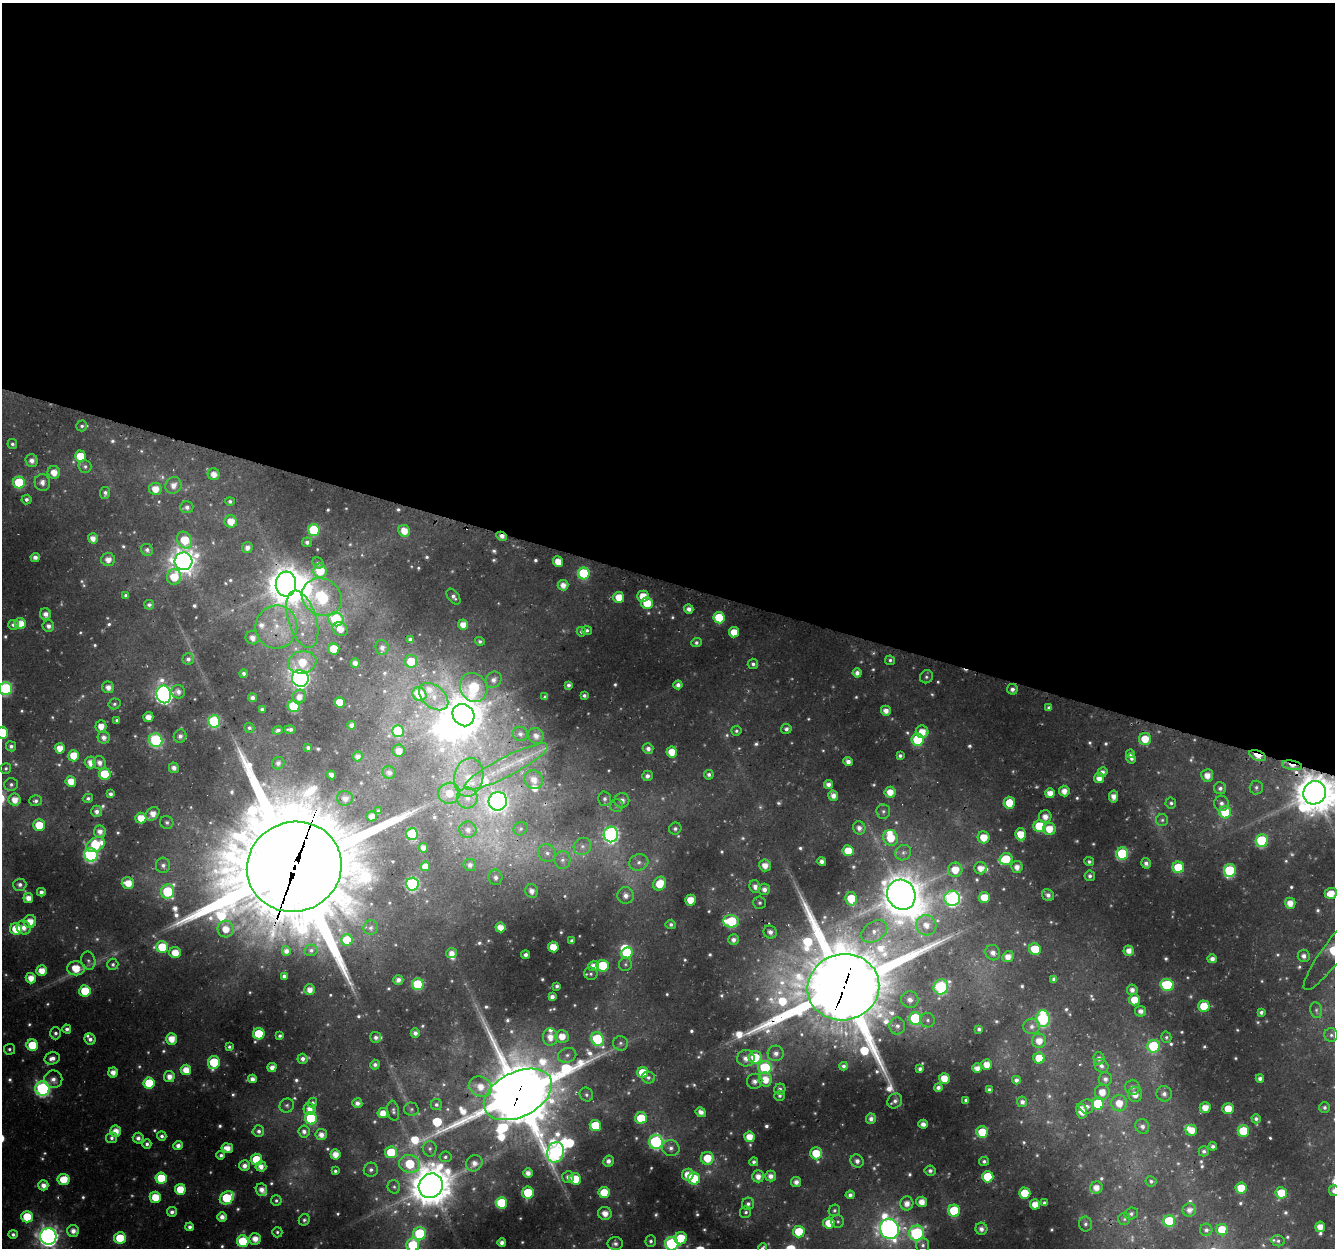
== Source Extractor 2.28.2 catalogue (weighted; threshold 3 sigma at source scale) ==
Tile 3 of 4 x 4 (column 3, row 1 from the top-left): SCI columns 2697-4029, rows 4063-5308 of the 5385 x 5585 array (HDU 1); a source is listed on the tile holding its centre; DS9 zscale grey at full resolution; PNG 1337 x 1250 px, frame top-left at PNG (2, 3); each listed source drawn as its Kron ellipse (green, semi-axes under 4 px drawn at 4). Shown black and unused: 47% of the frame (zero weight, under 3 of 4 exposures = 4% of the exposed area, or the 3 px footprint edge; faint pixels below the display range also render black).
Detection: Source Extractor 2.28.2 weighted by HDU 2 'WHT'; one run over the whole footprint, this tile lists its part. Background 0.0364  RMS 0.0059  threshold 0.0264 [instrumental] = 3 sigma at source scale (4.5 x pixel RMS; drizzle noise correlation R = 1.50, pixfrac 1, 0.0396/0.0396 arcsec/px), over >= 5 px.
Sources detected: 740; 56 too faint to see at this stretch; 4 inside a brighter object's white glare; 1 cosmic-ray / hot-pixel residue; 2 long thin detections or spike segments (spike, bleed or trail) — neither listed nor drawn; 20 inside a brighter listed object's ellipse — not listed separately; of the other 657, all 500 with FLUX_AUTO >= 1.39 (the completeness limit of this list) listed and drawn (157 fainter detections not listed), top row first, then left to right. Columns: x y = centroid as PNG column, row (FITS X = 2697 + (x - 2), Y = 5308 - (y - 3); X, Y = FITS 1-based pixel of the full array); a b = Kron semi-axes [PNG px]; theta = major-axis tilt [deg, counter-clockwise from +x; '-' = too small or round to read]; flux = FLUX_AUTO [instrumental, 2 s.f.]
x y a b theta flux
82 426 5 5 - 1.6
12 444 5 4 - 1.7
80 456 6 5 - 17
32 461 6 6 - 4.3
85 466 6 6 - 1.7
54 472 6 6 - 7.9
214 474 6 6 - 5.9
19 483 6 6 - 39
42 483 8 7 - 4.1
173 485 8 8 - 5.5
155 489 6 6 - 8.3
105 493 6 5 - 2.3
26 499 5 5 - 2
230 501 5 4 - 1.7
187 507 6 6 - 2.8
231 521 6 6 - 9.8
314 530 6 6 - 38
404 531 6 5 - 8.9
502 536 5 4 - 4
93 538 5 5 - 5.6
185 540 9 7 -56 20
307 542 5 5 - 2.2
247 548 5 5 - 3.8
147 550 6 5 - 2.2
35 557 4 4 - 3.9
108 559 7 7 - 5
183 561 9 9 - 650
558 561 5 5 - 9.1
318 563 6 5 - 1.5
320 571 7 6 - 21
584 573 6 6 - 42
174 577 8 7 - 17
286 584 12 10 85 1300
563 585 5 5 - 5
126 595 4 3 - 1.6
643 596 5 5 - 10
322 597 21 18 -31 68
453 597 9 5 -54 2.5
619 597 5 5 - 11
647 603 6 5 - 17
149 605 5 4 - 1.9
689 609 4 4 - 3.3
45 614 6 5 - 4.1
719 618 6 6 - 23
302 619 29 14 -73 21
336 619 7 7 - 49
20 624 6 5 - 13
463 624 5 5 - 7.4
13 625 5 5 - 2.4
48 626 6 5 - 3.3
276 627 21 21 - 25
340 629 8 6 -33 7
587 630 5 4 - 1.5
581 632 5 4 - 1.6
734 632 5 5 - 11
252 638 7 6 - 4.7
410 639 4 4 - 2.6
480 641 5 4 - 1.6
696 643 5 4 - 1.7
382 647 7 6 - 3.3
334 649 5 5 - 22
188 659 6 5 - 2.7
890 660 5 4 - 1.5
411 661 6 6 - 14
302 662 14 11 11 19
355 663 4 4 - 3.4
753 664 5 5 - 1.9
857 673 4 4 - 3
244 674 4 4 - 1.9
926 677 7 6 - 1.6
300 678 8 8 - 250
493 680 8 7 - 3.8
568 685 4 4 - 2.3
678 685 4 4 - 3
108 687 6 6 - 4.5
474 687 15 13 -56 59
6 688 6 6 - 73
1012 689 5 5 - 2.5
178 692 7 6 - 3.7
164 694 9 7 -79 270
419 694 7 6 - 17
584 696 4 4 - 1.6
299 697 7 6 - 5.2
434 697 17 11 -40 9.2
545 697 4 3 - 1.5
252 698 4 4 - 3.1
339 702 5 5 - 11
114 704 6 5 - 1.4
294 706 6 6 - 47
1049 708 4 4 - 1.8
262 710 4 3 - 1.6
886 711 5 5 - 4.5
463 715 12 10 -50 1300
148 717 5 5 - 5.5
117 720 4 3 - 1.5
214 721 6 6 - 66
351 725 4 4 - 2.9
101 726 6 5 - 6.9
249 728 5 5 - 1.6
290 729 5 3 - 2
786 729 5 5 - 2.3
278 730 5 4 - 1.8
398 731 6 6 - 46
736 731 5 5 - 1.4
922 732 6 6 - 9.8
2 733 6 5 - 31
520 734 7 7 - 2.5
180 736 7 6 - 2.8
536 736 8 7 - 4.5
104 737 6 6 - 3.7
1145 739 6 6 - 13
156 740 7 6 - 71
918 740 6 6 - 42
11 746 5 5 - 2.2
60 748 5 5 - 8.5
308 748 4 3 - 1.5
648 749 5 5 - 3.2
399 751 6 6 - 5.9
672 752 5 5 - 10
1130 754 4 4 - 2.2
1257 755 9 5 -22 15
74 756 5 5 - 14
358 756 5 5 - 3.2
900 756 4 4 - 1.7
1131 758 5 4 - 1.8
848 761 5 4 - 3.6
90 762 6 5 - 6.1
99 763 7 6 - 3.7
278 763 6 6 - 2.2
1292 765 10 4 -10 6.2
506 767 47 9 27 21
6 768 5 5 - 1.4
174 768 5 5 - 3.5
389 772 6 6 - 3.1
1102 772 5 4 - 3
105 774 6 5 - 35
332 775 4 4 - 3.2
709 775 5 5 - 2
1207 775 6 6 - 6.3
647 776 5 5 - 2.9
469 777 19 14 78 17
1099 778 5 5 - 5.4
534 780 10 9 - 6.6
71 782 5 5 - 9.9
11 784 7 6 - 2
828 784 4 4 - 3.4
1256 787 7 6 - 1.8
1220 788 6 6 - 2.3
1064 791 5 5 - 5.9
890 792 5 5 - 8.4
449 793 11 10 - 12
1050 793 5 5 - 6.4
1315 793 12 11 - 1900
110 794 4 4 - 2.2
833 796 5 5 - 4.3
1114 796 6 4 78 5.1
88 798 5 4 - 1.8
345 798 8 7 - 4.1
467 798 10 10 - 6.3
605 799 7 6 - 2.3
15 800 6 6 - 8
622 800 7 7 - 4.4
36 801 6 5 - 2.3
498 801 9 9 - 300
1009 803 6 5 - 14
1171 803 5 5 - 1.5
1221 803 7 7 - 3
617 806 6 6 - 1.7
97 811 6 5 - 3.2
379 811 4 3 - 1.7
883 811 7 7 - 1.9
1225 812 6 6 - 27
153 814 8 6 45 6.2
372 816 5 5 - 5.1
1045 817 6 6 - 5.5
141 818 5 5 - 10
1162 820 6 6 - 1.5
167 822 7 6 - 1.6
39 825 6 5 - 16
1040 826 6 6 - 35
859 828 6 6 - 3.6
520 829 7 6 - 1.8
675 829 6 6 - 1.9
1049 829 6 6 - 11
468 830 8 8 - 3.7
100 831 6 6 - 4.5
412 834 6 6 - 50
611 834 8 7 - 160
1020 834 6 5 - 13
984 837 6 6 - 12
891 838 8 7 - 15
1262 841 6 6 - 55
96 845 10 6 25 32
582 846 9 8 - 3.7
424 848 4 4 - 4.9
848 851 5 5 - 14
547 853 9 8 - 4.1
903 853 8 7 - 2.2
1122 854 6 6 - 49
91 855 7 6 - 110
1006 859 6 6 - 21
562 860 9 8 - 3.5
822 861 4 4 - 3.2
639 862 9 8 - 3.8
1089 862 5 4 - 1.6
1146 863 5 4 - 2.6
163 865 7 7 - 3
470 865 6 6 - 3.1
765 865 6 6 - 6.6
425 866 5 4 - 5.7
294 867 48 45 20 18000
1017 867 6 5 - 5
1178 867 6 5 - 24
980 868 6 6 - 6
955 870 7 7 - 11
1230 871 6 6 - 54
1090 876 5 5 - 2
496 877 8 7 - 3
128 883 6 5 - 11
412 884 6 6 - 88
660 884 7 6 - 15
20 885 6 6 - 2.5
755 886 6 5 - 3.5
764 889 6 5 - 3.5
168 891 7 6 - 48
532 891 7 6 - 4.4
41 892 4 4 - 2.6
1331 893 6 5 - 9.6
626 895 8 8 - 4.6
901 895 15 14 - 1700
1048 895 6 5 - 2.8
984 897 5 5 - 14
28 898 5 5 - 5.9
952 898 8 7 - 140
851 899 7 5 -78 19
691 900 5 5 - 11
760 903 6 6 - 1.5
1290 903 5 5 - 6.9
30 921 6 6 - 8.2
731 921 8 6 -2 44
671 924 5 4 - 1.8
926 925 10 10 - 8.4
24 927 7 6 - 5
500 927 5 5 - 7.9
371 928 7 7 - 2.3
16 929 6 5 - 17
225 929 8 8 - 9.5
874 931 14 9 33 6.3
770 932 7 6 - 3.1
347 940 6 5 - 24
733 940 5 5 - 3.2
572 941 3 3 - 1.5
162 947 6 5 - 24
553 947 5 5 - 13
1035 949 6 5 - 22
311 950 6 5 - 1.6
1334 950 49 10 53 48
286 951 5 4 - 3.4
1129 951 5 5 - 5.6
175 953 6 5 - 11
452 953 5 5 - 4.7
627 953 6 5 - 26
993 953 8 7 - 4.4
526 955 4 4 - 2.2
1304 956 6 6 - 3.4
1008 957 6 5 - 6.2
1212 959 4 4 - 3.2
88 961 9 7 -76 2.5
113 964 6 5 - 1.7
625 964 6 6 - 1.5
594 966 5 5 - 5.7
603 966 6 6 - 34
76 968 9 7 1 14
42 971 5 5 - 9.3
591 974 7 6 - 1.5
284 976 4 4 - 1.9
31 978 5 5 - 8
1054 979 4 4 - 2.4
398 980 5 5 - 3.1
418 984 6 6 - 36
1167 985 7 6 - 45
557 986 4 3 - 1.5
843 987 36 33 14 9100
941 987 8 7 - 87
310 990 5 5 - 5.8
1132 990 5 5 - 3.7
85 991 5 5 - 23
552 997 4 4 - 3.2
910 1000 9 8 - 4.3
1134 1000 5 5 - 12
1204 1006 5 5 - 18
1316 1010 8 6 -78 1.6
1141 1011 5 5 - 3.7
1261 1012 4 4 - 2.1
915 1018 6 6 - 41
1043 1019 8 6 -87 79
928 1020 7 7 - 2.1
897 1026 8 8 - 3
1032 1026 8 7 - 3.1
67 1029 4 4 - 2.3
979 1029 4 4 - 1.7
55 1033 6 5 - 1.9
415 1033 5 4 - 3
259 1034 5 5 - 30
1331 1035 7 7 - 2
280 1036 4 3 - 1.5
562 1036 6 6 - 8.6
376 1037 5 5 - 2.4
550 1037 9 7 -86 6.9
1166 1037 6 5 - 1.4
90 1039 6 5 - 2.6
171 1039 6 5 - 8.2
597 1039 7 6 - 50
1039 1041 7 7 - 7.1
620 1043 7 7 - 2
32 1045 6 5 - 23
1154 1046 6 6 - 47
229 1047 4 4 - 1.5
9 1049 5 5 - 1.4
776 1053 8 8 - 4.2
567 1055 9 7 19 2.9
755 1057 6 6 - 21
52 1058 8 6 14 3.9
746 1058 8 8 - 5.2
1039 1058 5 5 - 15
1099 1058 6 5 - 2.6
303 1059 5 5 - 2.8
214 1062 6 6 - 35
375 1065 5 4 - 2.3
987 1065 5 5 - 8.1
843 1066 4 4 - 2
1101 1066 7 6 - 2.7
272 1067 5 4 - 4.2
765 1067 7 6 - 43
977 1068 5 4 - 4.5
920 1069 4 4 - 2.2
186 1070 5 5 - 9.8
113 1072 5 5 - 5.9
643 1072 5 5 - 16
169 1077 5 5 - 5.1
648 1077 7 6 - 2
944 1078 5 5 - 10
1260 1078 4 4 - 2.7
53 1079 9 9 - 4.5
252 1079 4 4 - 3.6
1105 1079 7 6 - 3
765 1080 7 6 - 9.7
1016 1080 4 4 - 2.5
755 1081 8 7 - 3
149 1083 6 5 - 25
480 1087 12 9 -22 10
1132 1087 7 7 - 2.6
42 1088 7 7 - 140
938 1088 4 4 - 2.5
780 1089 5 5 - 2.2
989 1090 4 4 - 2.4
1102 1092 7 7 - 7.9
518 1094 36 22 27 6000
1135 1094 7 7 - 6.1
1164 1094 8 7 - 3.4
586 1095 7 6 - 1.7
780 1096 5 5 - 1.5
966 1100 4 3 - 1.6
895 1101 8 7 - 2.3
1022 1102 5 5 - 2.7
313 1103 5 4 - 1.4
357 1103 5 5 - 3.5
1119 1103 8 8 - 10
1098 1104 6 6 - 38
436 1105 5 5 - 1.7
287 1106 7 7 - 1.6
1087 1106 7 7 - 2.8
1325 1107 5 5 - 1.7
1205 1108 5 5 - 7.8
310 1109 6 6 - 6.1
411 1109 7 6 - 1.5
1228 1109 5 5 - 12
393 1111 10 6 -80 1.8
1081 1111 7 5 -79 8
701 1112 5 4 - 3.7
383 1113 5 5 - 8.9
311 1118 6 6 - 39
641 1118 6 6 - 25
871 1119 5 5 - 3.1
1256 1119 4 4 - 1.9
923 1124 5 4 - 4.1
595 1125 5 5 - 25
1142 1126 7 7 - 2.8
1191 1130 6 5 - 8.4
116 1131 5 5 - 8.1
259 1131 6 5 - 2.4
304 1131 6 5 - 2.9
1243 1131 6 5 - 29
982 1132 5 5 - 19
321 1135 5 5 - 4.9
162 1136 5 4 - 2.2
749 1137 5 5 - 9.1
112 1138 5 5 - 2.1
138 1138 5 5 - 2.6
656 1142 7 7 - 110
147 1144 5 4 - 2.1
178 1145 4 4 - 3.6
1213 1146 4 4 - 2
227 1148 6 5 - 7
671 1148 9 8 - 3.6
430 1149 8 6 -87 2.1
1204 1151 5 5 - 1.9
391 1152 6 6 - 23
555 1152 10 8 75 150
816 1153 6 6 - 18
336 1154 5 5 - 7.7
221 1155 4 4 - 1.8
445 1157 6 5 - 1.4
707 1158 6 6 - 16
256 1160 6 5 - 24
608 1161 6 5 - 3.3
857 1161 7 6 - 2.9
984 1161 5 4 - 1.7
754 1162 4 4 - 1.9
474 1163 8 7 - 4.5
410 1164 10 9 - 31
245 1166 5 5 - 4.2
261 1166 5 5 - 5.1
371 1170 7 7 - 2.1
335 1171 3 3 - 1.4
930 1171 5 5 - 2
528 1173 5 4 - 4.5
688 1175 6 5 - 9.9
758 1176 6 5 - 5.3
771 1176 5 5 - 4.4
568 1177 6 5 - 2.9
988 1177 6 5 - 23
161 1178 5 5 - 23
63 1179 6 5 - 17
575 1179 6 5 - 20
694 1179 6 6 - 27
1151 1181 6 5 - 1.5
796 1182 5 5 - 3.7
43 1185 5 5 - 4.9
431 1186 13 11 49 2100
394 1187 7 6 - 1.5
1096 1188 6 6 - 6.1
1241 1188 5 5 - 17
180 1189 5 5 - 15
261 1190 6 5 - 4.3
1334 1191 5 5 - 3.1
604 1192 5 5 - 16
528 1193 6 6 - 24
1025 1193 5 5 - 16
1281 1193 5 5 - 18
850 1195 4 4 - 2.5
155 1197 6 5 - 14
227 1198 7 6 - 38
276 1200 5 5 - 1.5
922 1202 5 5 - 7
501 1203 6 5 - 33
907 1203 7 6 - 5.8
1044 1203 4 3 - 1.6
748 1204 6 6 - 2.2
1035 1204 5 5 - 8.7
834 1210 6 5 - 1.4
1189 1210 7 6 - 4
954 1211 6 6 - 32
172 1212 5 4 - 2.7
746 1212 6 5 - 1.5
605 1213 7 6 - 6.3
1131 1214 7 6 - 1.7
27 1217 5 5 - 20
222 1217 5 5 - 4
1124 1219 6 6 - 1.4
304 1220 6 5 - 1.5
838 1221 6 6 - 1.4
1169 1221 6 6 - 44
829 1223 6 5 - 14
1085 1224 7 6 - 2
190 1227 4 4 - 2.4
1320 1227 5 5 - 6.6
889 1229 10 9 - 390
981 1229 6 6 - 3.4
1206 1230 6 6 - 2
1222 1230 5 5 - 17
73 1231 6 6 - 4.6
277 1232 5 5 - 1.4
799 1232 6 5 - 22
916 1233 8 7 - 95
13 1234 5 4 - 2.1
420 1234 6 6 - 48
48 1236 8 8 - 430
120 1238 6 5 - 22
681 1238 6 6 - 19
255 1239 6 5 - 7
243 1241 6 5 - 32
651 1241 5 5 - 1.6
1278 1241 7 5 -12 1.4
502 1243 4 4 - 3.1
615 1243 7 6 - 2.5
672 1244 7 6 - 99
413 1245 7 6 - 36
923 1245 7 6 - 2
763 1248 5 3 - 1.4
Overlapping masked pixels (flux is a lower limit): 9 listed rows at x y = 502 536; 286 584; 276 627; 1257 755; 1292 765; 1315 793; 294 867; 843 987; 518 1094
Isophote crosses this tile's border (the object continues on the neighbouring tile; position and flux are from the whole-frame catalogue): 9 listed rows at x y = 6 688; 2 733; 1315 793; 1334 950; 1334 1191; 48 1236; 672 1244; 413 1245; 763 1248